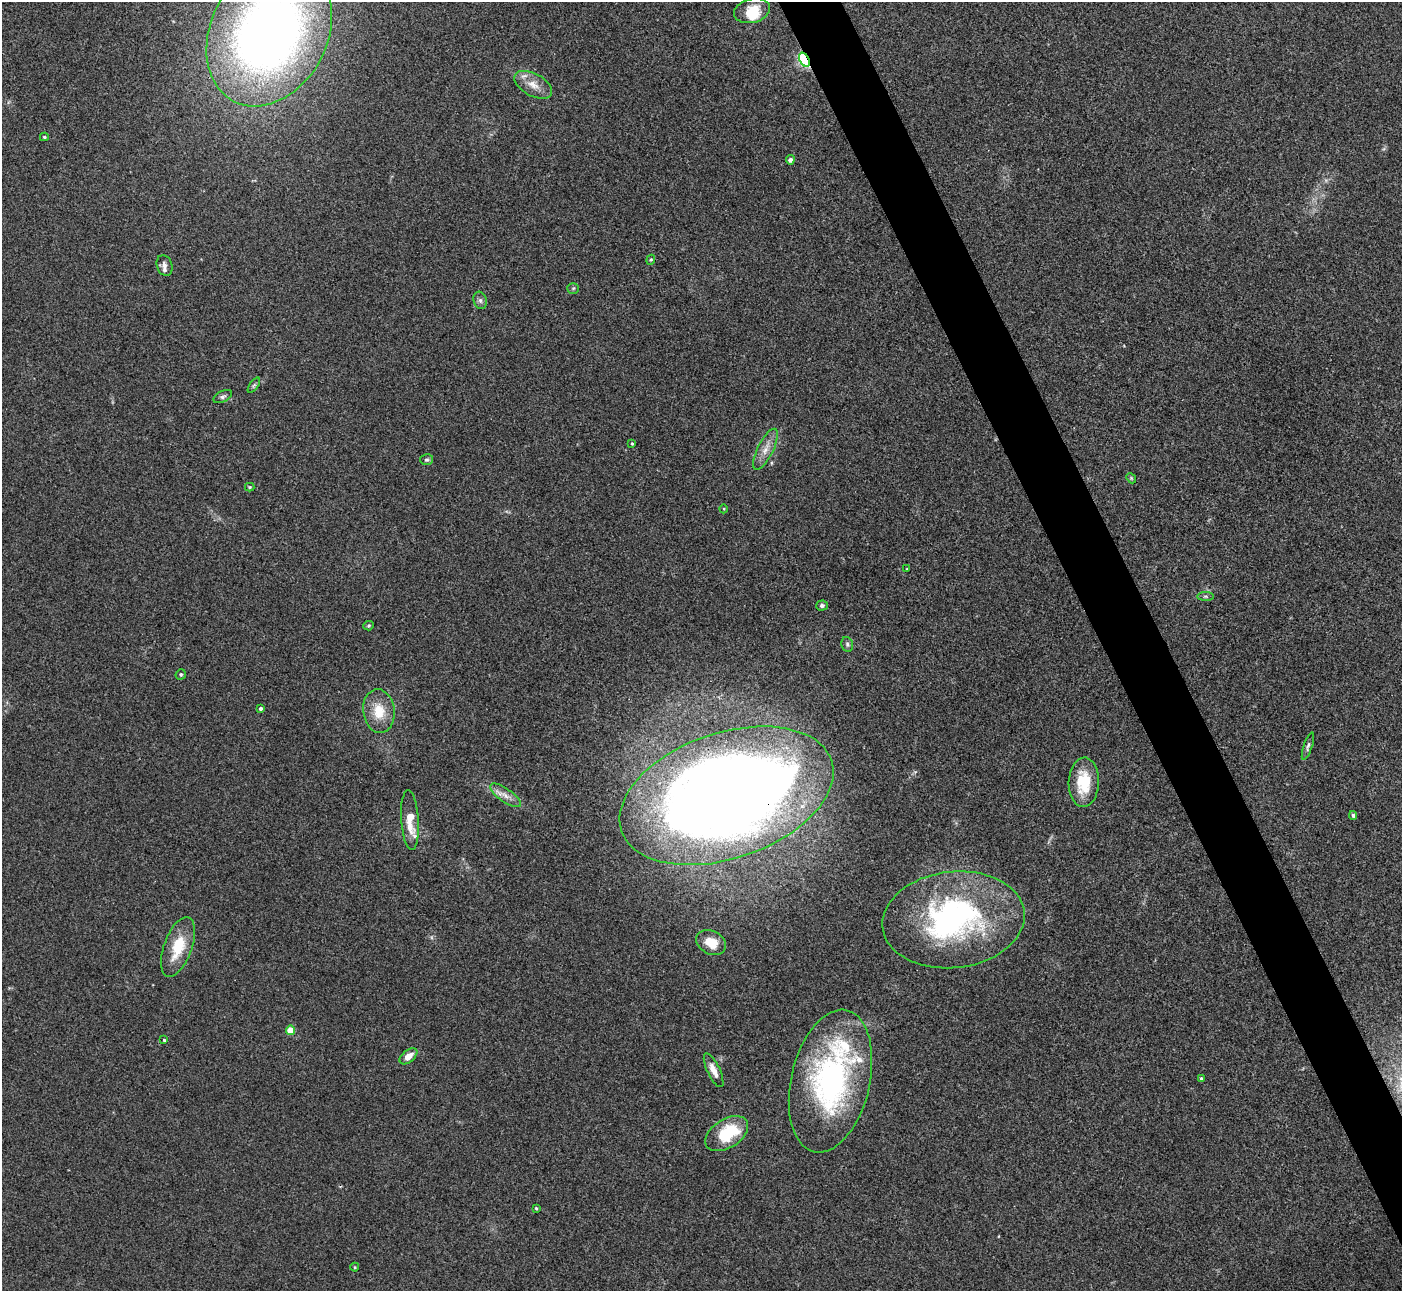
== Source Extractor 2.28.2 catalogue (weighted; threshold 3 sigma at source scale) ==
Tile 6 of 4 x 4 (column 2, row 2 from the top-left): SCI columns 1402-2801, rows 2729-4017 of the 5603 x 5591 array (HDU 1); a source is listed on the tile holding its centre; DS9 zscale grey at full resolution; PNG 1404 x 1293 px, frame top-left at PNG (2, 2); each listed source drawn as its Kron ellipse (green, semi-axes under 4 px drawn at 4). Shown black and unused: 4% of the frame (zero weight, under 3 of 4 exposures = <1% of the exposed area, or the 3 px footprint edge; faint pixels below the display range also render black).
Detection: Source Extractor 2.28.2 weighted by HDU 2 'WHT'; one run over the whole footprint, this tile lists its part. Background 0.106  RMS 0.0063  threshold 0.0281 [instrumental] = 3 sigma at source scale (4.5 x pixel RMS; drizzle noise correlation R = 1.50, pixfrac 1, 0.05/0.05 arcsec/px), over >= 5 px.
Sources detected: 48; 2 inside a brighter object's white glare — neither listed nor drawn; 2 inside a brighter listed object's ellipse — not listed separately; the other 44 listed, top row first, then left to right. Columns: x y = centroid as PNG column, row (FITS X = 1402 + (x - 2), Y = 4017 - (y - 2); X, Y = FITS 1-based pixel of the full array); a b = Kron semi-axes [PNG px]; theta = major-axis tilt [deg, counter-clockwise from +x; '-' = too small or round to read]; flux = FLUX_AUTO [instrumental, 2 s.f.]
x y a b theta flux
752 11 18 12 14 13
269 33 77 58 63 550
804 60 7 4 -62 110
533 85 20 11 -28 7.9
44 137 4 3 - 0.84
790 160 4 4 - 2.2
651 260 5 4 - 0.69
164 266 10 7 -71 2.6
573 288 6 5 - 0.94
480 300 9 6 -75 1.9
254 385 9 4 55 1.2
223 397 10 5 26 1.6
632 443 3 3 - 0.74
766 449 22 8 63 6.6
427 460 6 5 - 1.2
1131 478 5 4 - 0.73
250 487 4 4 - 0.7
724 509 4 3 - 0.49
907 569 3 2 - 0.53
1205 596 8 4 -1 1.1
822 606 5 5 - 1.4
369 626 5 4 - 0.85
847 644 7 5 -77 1.4
181 674 5 5 - 1.1
261 708 4 4 - 1.5
379 711 22 15 -83 15
1308 746 14 4 71 1.8
1084 782 25 15 88 21
505 795 18 6 -35 4.9
726 796 111 63 19 1000
1353 815 4 4 - 1.2
410 820 30 9 -86 13
953 920 71 48 6 150
711 942 16 11 -29 10
178 947 31 14 70 20
290 1030 4 4 - 14
164 1040 3 3 - 0.71
408 1056 10 6 40 4.9
714 1070 18 6 -64 5.4
1201 1079 4 3 - 1.2
830 1081 73 39 77 150
727 1134 23 14 33 30
536 1208 3 3 - 0.7
355 1267 4 4 - 0.61
Overlapping masked pixels (flux is a lower limit): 2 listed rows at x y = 804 60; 726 796
Isophote crosses this tile's border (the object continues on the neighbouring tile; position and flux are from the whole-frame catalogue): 1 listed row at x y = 269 33